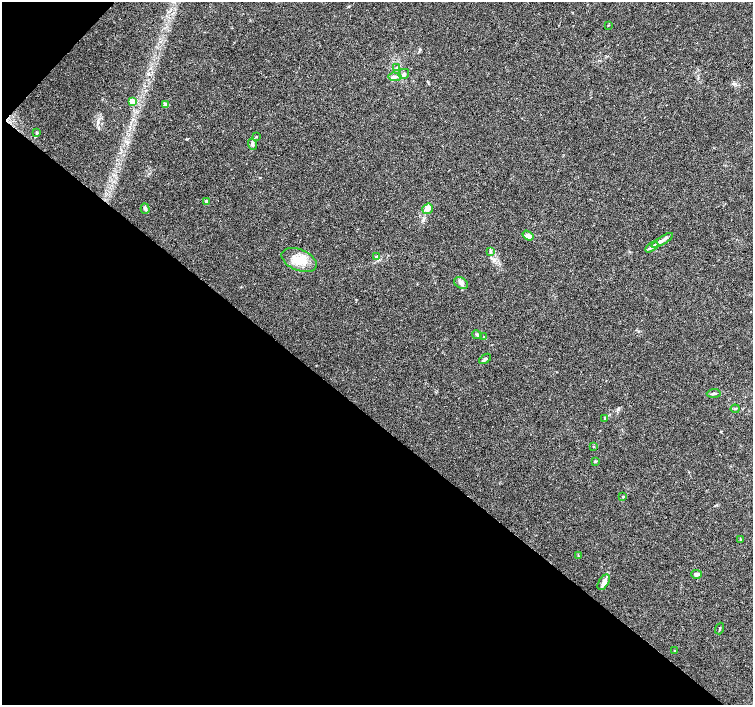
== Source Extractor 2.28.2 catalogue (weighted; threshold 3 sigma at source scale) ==
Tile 9 of 4 x 4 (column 1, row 3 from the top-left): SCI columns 8-1509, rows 1642-3047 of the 6016 x 6028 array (HDU 1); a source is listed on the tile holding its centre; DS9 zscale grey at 2 x 2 block average (1 PNG px = mean of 2 x 2 image px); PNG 755 x 707 px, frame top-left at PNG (2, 2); each listed source drawn as its Kron ellipse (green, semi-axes under 4 px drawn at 4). Shown black and unused: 41% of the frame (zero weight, under 3 of 4 exposures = <1% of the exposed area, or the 3 px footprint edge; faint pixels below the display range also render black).
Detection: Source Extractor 2.28.2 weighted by HDU 2 'WHT'; one run over the whole footprint, this tile lists its part. Background 0.0466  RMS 0.0039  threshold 0.0176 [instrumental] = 3 sigma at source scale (4.5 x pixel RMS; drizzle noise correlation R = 1.50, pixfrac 1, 0.0396/0.0396 arcsec/px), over >= 5 px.
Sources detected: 35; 1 inside a brighter listed object's ellipse — not listed separately; the other 34 listed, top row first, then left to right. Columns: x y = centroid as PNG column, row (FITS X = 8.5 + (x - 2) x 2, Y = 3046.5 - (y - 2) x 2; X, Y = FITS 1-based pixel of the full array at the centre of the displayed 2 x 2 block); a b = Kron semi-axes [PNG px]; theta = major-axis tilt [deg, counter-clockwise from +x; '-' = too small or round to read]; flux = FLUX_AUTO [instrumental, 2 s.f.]
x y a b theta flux
608 25 3 2 - 0.4
397 68 4 3 - 1.1
404 74 5 5 - 2.3
395 77 6 4 -3 2.5
132 101 3 3 - 14
166 105 3 3 - 8.6
37 133 4 4 - 1.3
256 137 3 2 - 0.73
252 144 6 3 -70 1.8
207 202 3 2 - 6.3
145 208 5 4 - 1.5
427 209 5 5 - 5.6
528 236 6 4 -35 4.1
662 240 12 3 32 3.6
652 247 7 4 33 2.4
490 251 3 2 - 0.87
376 257 4 3 - 1.8
299 260 19 10 -22 15
461 283 7 5 -32 2.9
477 335 5 4 - 1.5
484 337 3 3 - 0.91
485 359 7 4 36 2.2
714 393 7 3 4 1.7
735 409 4 3 - 1.1
605 418 4 3 - 1
593 447 3 2 - 0.44
595 461 3 3 - 0.7
623 496 3 2 - 0.66
740 539 3 2 - 0.65
578 556 3 2 - 0.62
696 574 5 3 - 2.6
604 582 8 5 58 4
720 628 6 2 70 0.8
675 651 3 2 - 0.98
Diffuse or blended objects may show on this block-average render without a row.